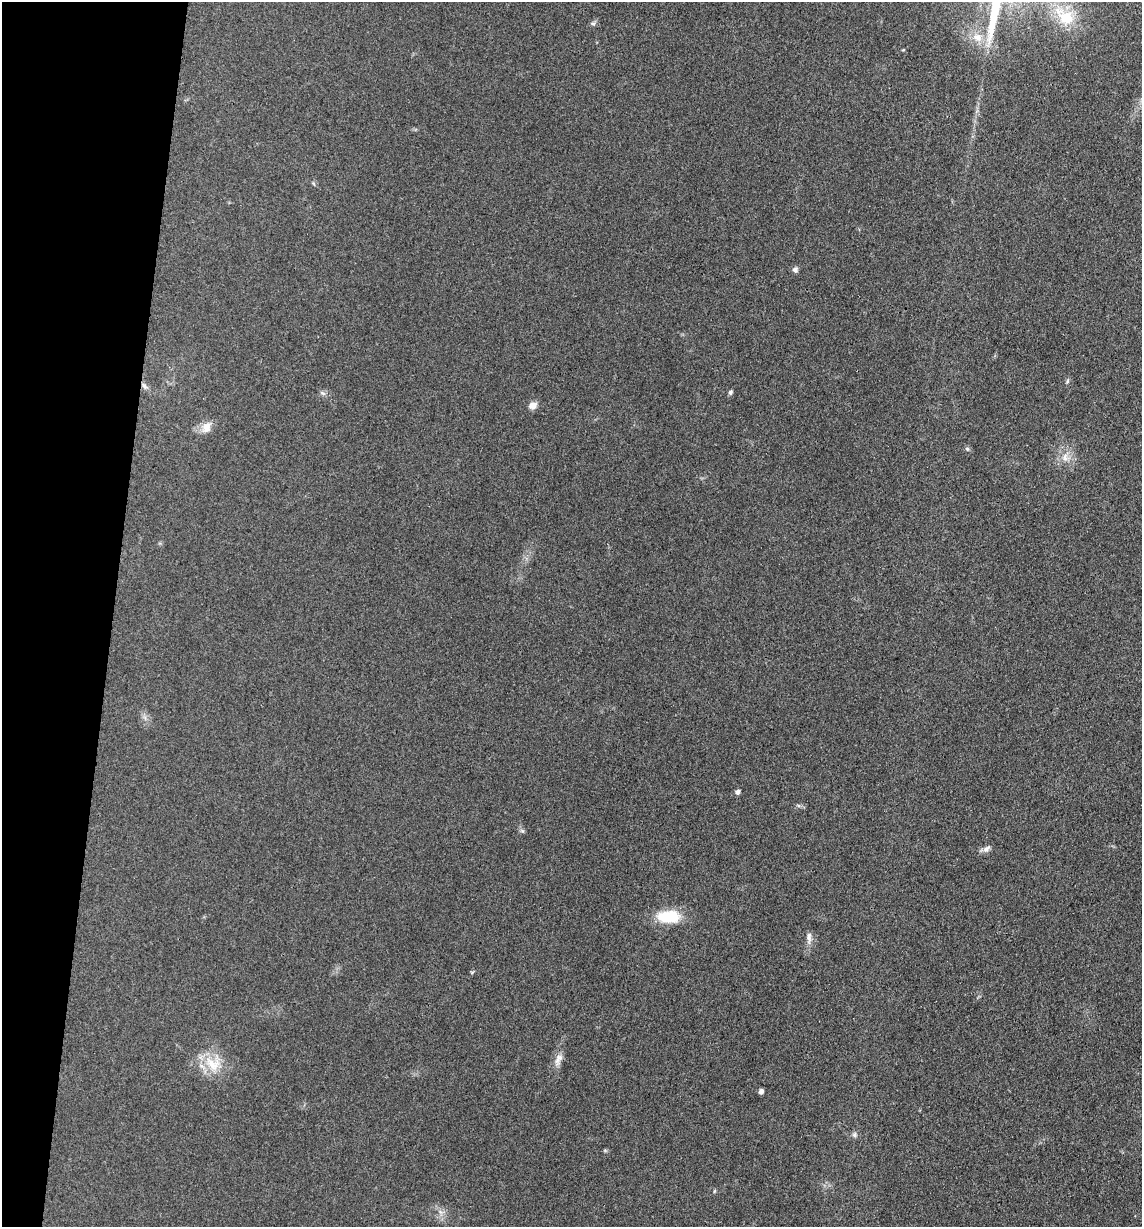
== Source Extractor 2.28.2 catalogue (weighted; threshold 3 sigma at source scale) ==
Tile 9 of 4 x 4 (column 1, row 3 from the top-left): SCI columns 246-1385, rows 1231-2455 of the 4932 x 4909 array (HDU 1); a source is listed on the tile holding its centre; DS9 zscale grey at full resolution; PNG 1144 x 1229 px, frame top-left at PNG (2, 2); no overlay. Shown black and unused: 10% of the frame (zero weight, under 3 of 4 exposures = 1% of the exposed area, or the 3 px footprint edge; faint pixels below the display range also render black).
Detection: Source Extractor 2.28.2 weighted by HDU 2 'WHT'; one run over the whole footprint, this tile lists its part. Background 0.103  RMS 0.0072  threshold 0.0324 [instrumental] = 3 sigma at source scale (4.5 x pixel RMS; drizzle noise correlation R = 1.50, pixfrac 1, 0.05/0.05 arcsec/px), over >= 5 px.
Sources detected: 26; all 26 listed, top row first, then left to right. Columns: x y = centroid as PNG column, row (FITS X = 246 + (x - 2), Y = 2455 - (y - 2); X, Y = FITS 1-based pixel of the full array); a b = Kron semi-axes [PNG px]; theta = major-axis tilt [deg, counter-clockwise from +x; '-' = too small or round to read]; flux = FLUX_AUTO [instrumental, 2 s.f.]
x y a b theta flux
1065 17 27 17 -38 26
593 24 7 4 -1 1.4
977 37 14 12 -17 9
903 50 4 3 - 0.61
313 183 6 3 -71 0.87
795 270 7 6 - 2.2
1067 381 6 4 88 1.2
144 386 11 5 -48 2.8
730 392 6 5 - 1.3
322 393 9 5 -27 1.8
533 405 10 8 25 4.7
206 427 17 12 54 7.5
967 449 6 5 - 1.3
1065 457 11 8 85 5.4
737 792 5 5 - 2.5
798 805 6 4 -19 1.3
522 831 7 4 -2 1.2
986 849 10 7 37 3.3
669 917 23 12 0 30
809 938 17 7 -89 3.9
472 972 6 4 18 0.78
558 1059 19 9 69 5.8
213 1063 27 24 -10 22
761 1092 5 4 - 2.8
854 1134 7 7 - 1.9
714 1191 6 3 70 0.77
Overlapping masked pixels (flux is a lower limit): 1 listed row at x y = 144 386